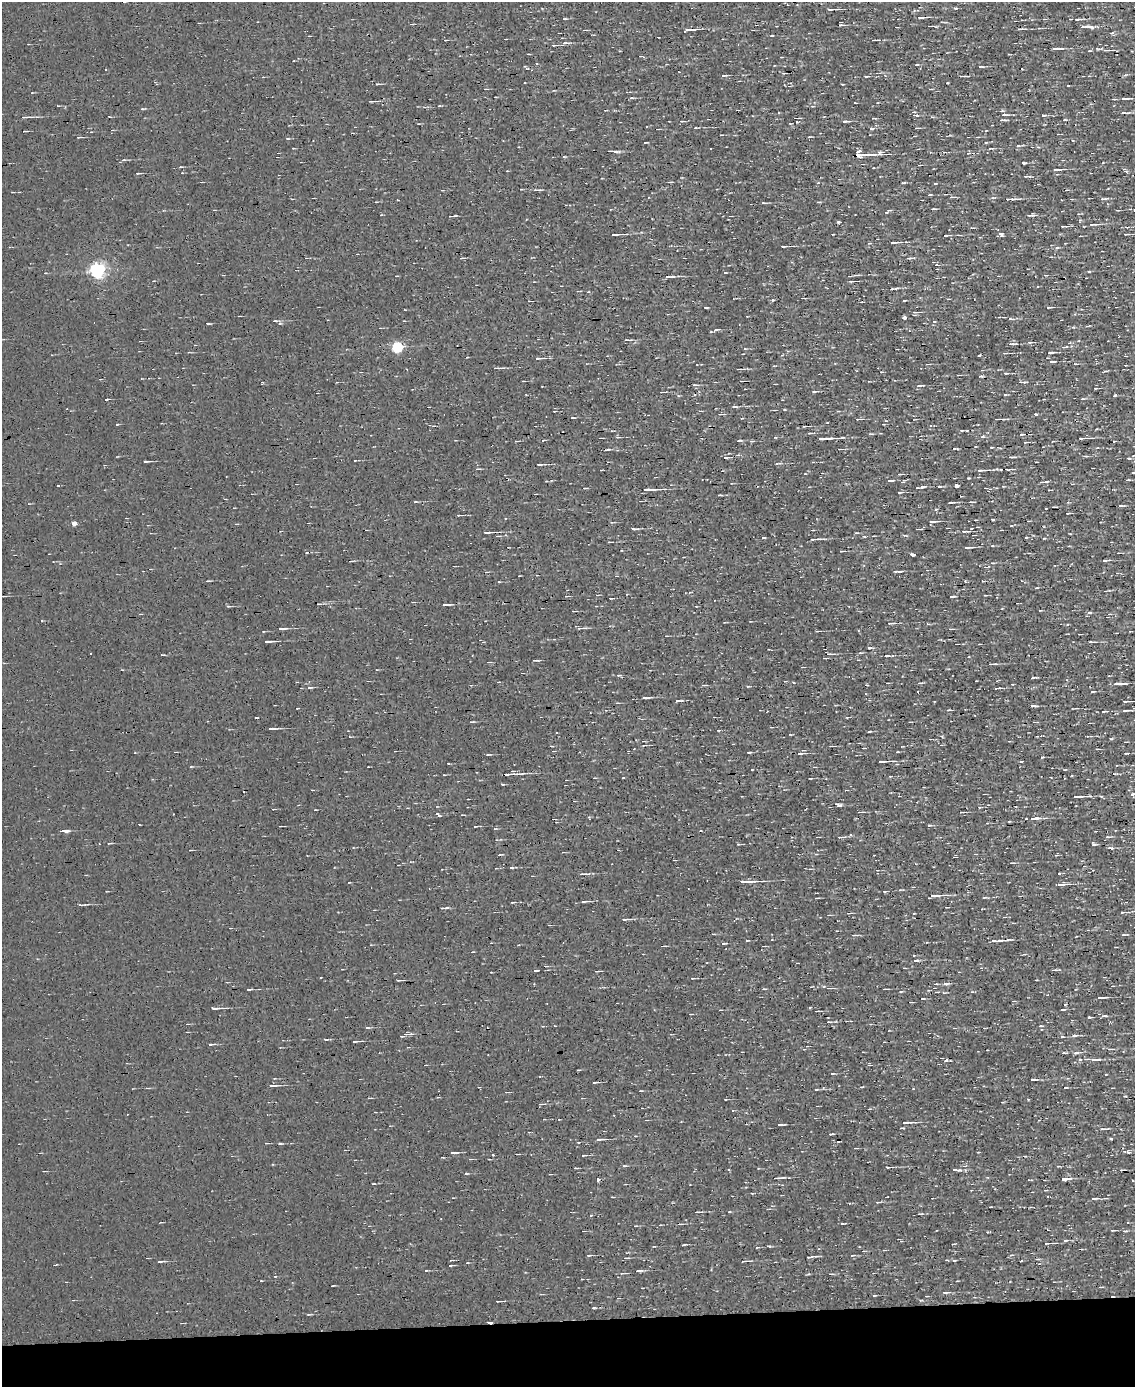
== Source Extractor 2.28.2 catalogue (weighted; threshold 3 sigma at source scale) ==
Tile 10 of 4 x 3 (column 2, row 3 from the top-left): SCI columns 1135-2267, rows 133-1517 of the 4534 x 4526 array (HDU 1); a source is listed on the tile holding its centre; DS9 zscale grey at full resolution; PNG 1137 x 1389 px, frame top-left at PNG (2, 2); no overlay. Shown black and unused: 5% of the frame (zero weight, under 3 of 4 exposures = <1% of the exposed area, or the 3 px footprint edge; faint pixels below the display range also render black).
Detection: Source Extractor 2.28.2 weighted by HDU 2 'WHT'; one run over the whole footprint, this tile lists its part. Background 0.0026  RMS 0.011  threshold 0.0484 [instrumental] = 3 sigma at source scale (4.5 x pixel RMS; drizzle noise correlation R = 1.50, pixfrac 1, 0.05/0.05 arcsec/px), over >= 5 px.
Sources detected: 452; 19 cosmic-ray / hot-pixel residue — not listed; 4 inside a brighter listed object's ellipse — not listed separately; the other 429 listed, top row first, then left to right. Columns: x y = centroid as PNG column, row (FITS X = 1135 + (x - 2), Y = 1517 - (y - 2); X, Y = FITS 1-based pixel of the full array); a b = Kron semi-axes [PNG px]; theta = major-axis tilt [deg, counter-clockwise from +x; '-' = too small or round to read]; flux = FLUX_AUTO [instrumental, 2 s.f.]
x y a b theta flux
831 9 13 3 1 3.3
921 17 9 3 3 3.5
564 19 5 2 - 1.2
1077 19 8 3 1 3.5
841 25 8 3 3 2.4
930 26 10 2 0 1.8
1086 27 19 4 1 6.5
1020 29 8 2 3 3.5
691 30 13 3 5 4.6
772 35 3 2 - 0.77
445 40 4 3 - 0.91
874 40 10 2 0 3.2
565 43 10 3 4 3.4
554 45 7 3 -2 1.7
1056 49 11 3 3 5.1
1106 50 9 4 0 2.8
1090 51 5 2 - 0.87
917 65 5 3 - 0.94
981 66 6 2 -1 1.4
105 70 2 2 - 0.93
724 75 7 3 -4 2.3
866 76 7 3 8 1.3
963 76 8 2 0 2.4
377 84 5 3 - 1.1
1068 86 3 2 - 0.67
485 89 4 2 - 0.91
632 98 6 3 1 1.5
1125 99 14 4 3 4.6
373 101 10 2 4 2.3
143 109 7 3 -12 1.2
1124 113 13 3 3 3.1
917 115 7 5 -17 3.1
1004 115 11 4 3 3.8
1044 115 6 3 3 1.9
25 117 14 4 2 4
797 118 6 2 0 1
1003 120 9 3 0 2.1
1065 120 6 3 8 1.2
682 121 5 3 - 1
845 121 7 3 -1 2.6
695 128 4 3 - 1.2
871 128 7 4 -4 1.6
917 128 5 2 - 1
25 131 6 2 4 1.2
721 135 3 2 - 0.72
79 137 8 2 4 1.3
288 138 5 3 - 0.91
645 142 4 2 - 0.97
1018 146 5 3 - 1.1
991 149 6 3 -9 1.1
615 151 13 3 -3 3.7
858 151 4 3 - 5.7
944 152 3 3 - 0.94
879 153 6 5 - 2.6
968 153 6 4 17 2
862 155 18 3 2 14
563 157 3 3 - 7
124 160 5 4 - 1.4
1024 163 4 3 - 1.9
919 165 4 3 - 1.1
181 167 4 3 - 0.96
1058 169 11 3 -1 4.3
138 173 6 2 12 1.3
1026 176 7 3 4 1.5
670 182 4 2 - 1
536 190 13 3 2 2.9
930 195 5 2 - 1.2
951 197 6 4 8 1.7
1010 199 14 3 0 6.4
1103 199 9 3 6 2.1
763 203 5 3 - 1.4
933 209 4 2 - 1.5
888 211 8 3 33 1.6
1032 215 9 3 5 2.5
450 216 4 2 - 0.85
838 222 3 3 - 2.4
1093 224 15 3 2 3.6
1064 226 9 3 -3 1.9
1127 227 4 3 - 1.2
616 234 16 3 2 4.3
1001 234 8 5 -36 2.6
1126 234 5 2 - 1
946 235 6 3 4 1.4
959 235 7 2 -4 1.4
895 242 14 3 1 3.3
783 246 6 2 -1 2.1
1057 248 5 4 - 1.7
1051 257 4 2 - 0.87
461 258 5 3 - 1
911 258 8 3 0 2.1
97 270 6 6 - 360
1089 271 4 3 - 1.2
725 273 4 3 - 0.84
855 275 10 3 8 1.9
1046 275 5 3 - 0.94
669 277 13 3 5 3.5
1064 278 3 2 - 0.79
851 281 5 2 - 1.6
896 288 7 3 5 1.6
803 298 6 2 0 1.1
772 300 3 3 - 2.8
904 300 4 2 - 1.1
529 301 3 2 - 0.74
1049 307 7 2 -1 1.9
706 308 4 2 - 1.2
915 312 11 4 0 2.6
904 317 4 3 - 2.6
999 317 4 2 - 1.2
1010 319 7 4 4 2.3
275 321 6 3 -7 1.3
404 321 3 2 - 0.74
280 323 6 5 - 1.7
208 324 4 3 - 1.2
1089 326 7 2 11 1.3
716 330 10 4 16 2.3
627 340 9 3 0 2.1
1030 342 7 3 7 1.7
1012 344 11 3 3 3.4
397 347 5 5 - 110
745 349 5 3 - 0.94
1005 353 6 2 10 1.2
1050 353 9 3 6 2.3
539 358 13 4 0 3.4
1052 362 7 4 0 2.7
928 364 6 2 2 1.2
1075 364 5 3 - 1.2
497 368 10 2 1 3.3
739 369 9 3 -1 2.2
1105 371 5 3 - 1.3
1006 373 5 3 - 1.3
959 375 5 2 - 1.1
980 376 6 2 5 1.3
523 381 3 2 - 0.97
337 382 4 2 - 0.67
1022 382 9 3 -2 2.3
695 385 7 4 1 2.1
919 386 9 3 4 2.2
1095 388 4 3 - 1.1
815 391 9 3 6 1.9
662 392 5 2 - 1.3
1005 395 4 3 - 1.2
1115 395 4 3 - 1.2
106 399 4 2 - 2.1
1083 399 6 3 8 1.3
735 407 7 3 -5 1.9
721 414 8 2 3 1.2
1036 414 4 3 - 1.3
573 418 5 2 - 1.2
858 419 7 3 3 1.9
998 419 11 2 2 3.2
805 426 7 3 4 1.7
962 430 4 3 - 0.88
810 433 5 3 - 1.7
1022 434 10 4 -4 3.4
618 437 5 4 - 1.3
775 437 5 3 - 0.92
982 437 6 4 3 1.9
824 438 16 3 3 9.9
1082 438 9 2 1 5.2
740 440 7 3 5 1.4
516 441 5 3 - 0.92
1026 442 5 2 - 1.3
607 449 6 2 7 1.7
840 449 5 3 - 1.3
1086 456 5 3 - 1.7
726 457 6 3 -5 2.6
1011 457 7 3 3 2.3
1129 458 4 3 - 2
145 461 6 2 3 2.2
777 463 8 2 10 1.5
540 464 10 2 3 2.2
478 469 6 2 2 1.3
1010 469 10 2 6 1.9
982 470 13 3 2 6.6
1133 472 5 2 - 1.2
900 474 6 3 5 1.6
969 478 2 2 - 0.87
890 480 9 2 2 1.9
1127 480 4 2 - 1.5
1043 482 11 3 5 3
956 485 3 3 - 87
922 487 8 3 9 2.7
939 487 5 2 - 1.4
649 490 20 4 2 7.7
900 492 7 3 3 1.8
719 495 4 2 - 1.1
415 502 6 3 1 1.4
950 502 7 2 3 1.8
971 502 6 3 -5 1.3
1120 506 6 3 1 1.9
936 509 3 3 - 5.3
1068 513 4 2 - 0.87
459 515 5 2 - 1.2
993 520 4 2 - 1.2
933 521 12 3 3 2.7
74 523 4 4 - 6.6
947 528 3 2 - 0.87
633 529 7 3 -6 2.5
919 529 7 2 0 1.1
965 531 13 3 2 3.1
488 532 12 3 2 5.1
905 535 6 4 1 1.3
864 536 4 3 - 0.96
813 539 10 3 5 4.5
609 542 4 2 - 1
968 547 11 3 1 3
841 551 3 2 - 1.1
912 554 5 3 - 2.8
1105 560 6 3 6 2.2
993 563 4 3 - 0.84
900 571 5 3 - 1.8
208 581 5 2 - 1.1
983 581 4 2 - 0.81
985 595 5 2 - 0.94
4 596 5 2 - 1.2
566 596 6 3 12 1.2
952 596 7 2 3 1.6
611 598 4 2 - 1.1
445 605 9 3 1 3.3
228 606 6 3 -2 1.2
574 611 5 2 - 1
1089 613 6 4 1 2
891 623 10 3 3 2.7
928 624 5 3 - 1.1
581 628 10 3 3 4
282 629 10 3 5 3.6
951 629 5 3 - 1.3
817 631 4 2 - 1.6
666 636 4 2 - 0.93
268 641 11 3 1 4.8
1091 642 6 2 1 2.4
870 648 7 2 -5 1.8
91 654 3 2 - 1.5
829 654 7 3 2 2.6
162 655 5 2 - 1.1
886 656 5 2 - 2.4
536 660 8 2 -1 1.6
991 664 9 2 3 3.1
802 667 3 2 - 0.91
376 670 3 3 - 0.95
619 675 5 3 - 1.2
1034 677 7 2 1 1.9
1118 684 13 3 3 6.4
704 685 6 2 3 1.3
866 685 3 2 - 1.3
748 686 5 3 - 0.95
310 687 8 3 0 1.6
1093 691 6 2 10 1
646 698 11 3 4 2.6
677 701 6 3 2 1.9
1126 701 11 2 3 1.9
1033 706 6 2 0 3.5
949 710 7 3 3 1.5
1126 710 13 3 4 2.7
1104 711 9 3 5 2.4
975 715 2 2 - 0.97
472 722 7 2 6 1.2
272 729 9 2 3 3.3
718 730 4 3 - 0.92
870 732 5 2 - 1.2
1037 736 4 2 - 0.81
1087 736 3 2 - 0.84
1111 739 5 3 - 1.1
644 745 6 2 12 1.2
1097 749 3 3 - 0.98
749 752 5 2 - 1.2
898 752 4 2 - 0.78
800 753 7 3 -2 2.1
1126 753 4 2 - 1.6
488 755 6 3 1 1.2
1042 757 3 2 - 1.3
883 761 13 3 2 6.3
510 774 18 3 4 11
1115 774 7 3 -8 1.4
623 778 3 2 - 1.4
1133 794 9 4 5 3.1
1078 796 17 3 2 7.1
838 805 8 4 -17 2.9
980 807 4 2 - 0.81
860 812 6 2 2 2.1
962 812 5 3 - 1.6
173 814 3 2 - 0.87
438 815 7 3 -36 1.5
1035 818 13 4 3 5.2
929 825 6 3 7 1.3
280 826 5 2 - 0.84
475 826 4 3 - 1.5
65 831 10 3 1 5.3
851 835 4 3 - 1.6
840 837 9 3 0 2.5
1107 837 7 4 5 2.2
109 843 7 2 9 1.1
738 844 4 3 - 0.97
1094 844 7 4 -10 1.8
1110 848 8 4 -2 2.6
1056 855 6 3 -1 1.3
1012 863 6 2 1 1.6
511 868 4 3 - 1.4
582 874 10 3 2 3.5
744 882 16 3 2 9.8
1061 884 15 4 5 6
885 891 6 3 -6 1.3
935 895 19 4 3 9.6
985 897 5 3 - 1.1
817 898 7 2 3 1.4
585 901 14 3 4 2.8
513 902 5 2 - 1
80 905 6 2 -12 1.2
442 908 6 4 7 1.6
982 909 4 2 - 0.8
1122 912 3 3 - 1
849 913 8 2 3 1.3
625 919 7 3 0 2.9
837 931 3 2 - 0.74
1124 934 7 2 3 1.4
855 935 9 2 0 1.6
1009 939 10 3 0 1.9
747 940 4 2 - 0.88
995 941 13 3 4 5.2
724 943 6 3 8 1.2
663 946 7 2 0 1.1
916 960 6 3 11 2.6
1055 970 6 3 1 1.7
536 971 5 2 - 1.7
597 971 7 2 5 1.4
692 978 5 3 - 0.94
399 980 5 2 - 1.3
1036 980 3 2 - 0.66
946 984 10 4 1 3
1113 986 3 2 - 0.71
830 988 7 2 0 1.4
249 989 5 2 - 1.7
764 989 5 2 - 1.1
885 989 5 2 - 1.7
901 992 5 3 - 0.96
944 993 5 3 - 1.1
1101 998 8 2 5 3.3
923 999 4 2 - 0.86
1065 1004 3 2 - 2.1
215 1008 12 3 2 4.9
720 1010 4 2 - 0.85
1063 1010 4 2 - 2.1
817 1011 4 2 - 1.3
1104 1016 7 4 4 2.4
1089 1017 4 2 - 1.4
829 1022 6 3 -6 1.3
367 1028 7 3 0 1.4
406 1034 14 4 5 3.9
1075 1035 9 4 1 2.8
1062 1037 5 3 - 1.6
326 1039 6 3 3 1.6
356 1041 8 2 2 2.3
211 1044 7 3 4 1.8
1110 1049 5 4 - 1.4
1064 1053 5 2 - 1.7
1076 1053 7 4 7 3.2
1080 1059 5 4 - 1.8
1095 1060 15 3 1 5.2
578 1070 4 2 - 0.77
832 1074 5 2 - 1.1
1106 1074 3 2 - 0.7
1033 1080 10 3 -1 1.9
595 1082 6 2 5 1.5
272 1086 11 3 3 3.1
1065 1088 5 2 - 1.1
816 1089 5 2 - 1.2
641 1091 4 3 - 0.76
541 1104 7 3 3 1.6
733 1110 3 3 - 1.4
614 1115 3 2 - 0.91
906 1123 11 3 5 4.3
780 1125 7 2 6 2.3
902 1128 3 2 - 1.2
1104 1129 11 3 6 2.5
831 1134 5 3 - 1.4
600 1139 12 3 1 3.4
1111 1139 3 3 - 5.1
280 1144 7 3 0 1.5
453 1152 8 3 0 4.1
1129 1152 5 4 - 1.5
493 1155 3 2 - 2
584 1155 9 3 7 1.7
624 1166 5 4 - 1.8
1058 1166 6 2 4 0.97
889 1167 7 2 1 2.2
576 1168 4 2 - 1.1
955 1169 8 3 -10 2.2
728 1170 3 3 - 2.1
466 1174 6 3 0 1.2
778 1178 12 2 4 3.7
598 1179 3 3 - 15
1065 1179 13 4 2 5.8
1030 1180 9 2 0 0.95
374 1184 4 2 - 0.86
752 1193 5 3 - 0.95
612 1197 4 2 - 0.92
1095 1198 12 3 2 2.4
878 1202 7 3 11 1.4
698 1212 7 2 4 1.8
729 1212 4 3 - 0.82
920 1214 8 3 1 1.8
680 1224 5 3 - 1.3
635 1226 5 2 - 0.95
1113 1230 5 2 - 0.98
583 1231 3 2 - 0.84
1125 1231 7 4 -6 1.9
1065 1240 5 3 - 2
1049 1243 12 2 3 2.3
684 1245 4 2 - 1.5
654 1246 4 2 - 0.7
769 1246 5 3 - 1.1
757 1247 5 3 - 1
589 1255 7 2 6 1.4
812 1257 13 2 7 2.9
626 1258 7 3 1 1.7
1037 1259 5 3 - 1.3
954 1260 5 3 - 1.2
160 1261 10 2 5 2
744 1261 9 2 5 3.2
450 1265 5 3 - 1
426 1270 4 3 - 0.81
639 1270 8 3 -5 3.1
582 1279 3 2 - 0.83
1101 1287 6 2 -3 1
946 1292 10 3 3 2.3
874 1295 4 3 - 1.4
498 1301 5 2 - 1.3
594 1308 4 3 - 1.3
309 1314 7 3 13 1.1
Overlapping masked pixels (flux is a lower limit): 3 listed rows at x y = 862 155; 1064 278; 510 774
Isophote crosses this tile's border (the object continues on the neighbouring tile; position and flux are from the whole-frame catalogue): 2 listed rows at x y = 1133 472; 1133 794
Unlisted compact peaks at least as high as the median listed source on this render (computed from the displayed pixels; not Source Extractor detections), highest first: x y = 979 355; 947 83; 763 538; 117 424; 810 1008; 1028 1100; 842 1223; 1022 69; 1044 538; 784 409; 58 486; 191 767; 1041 1026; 823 1088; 847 718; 256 718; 986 143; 42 621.